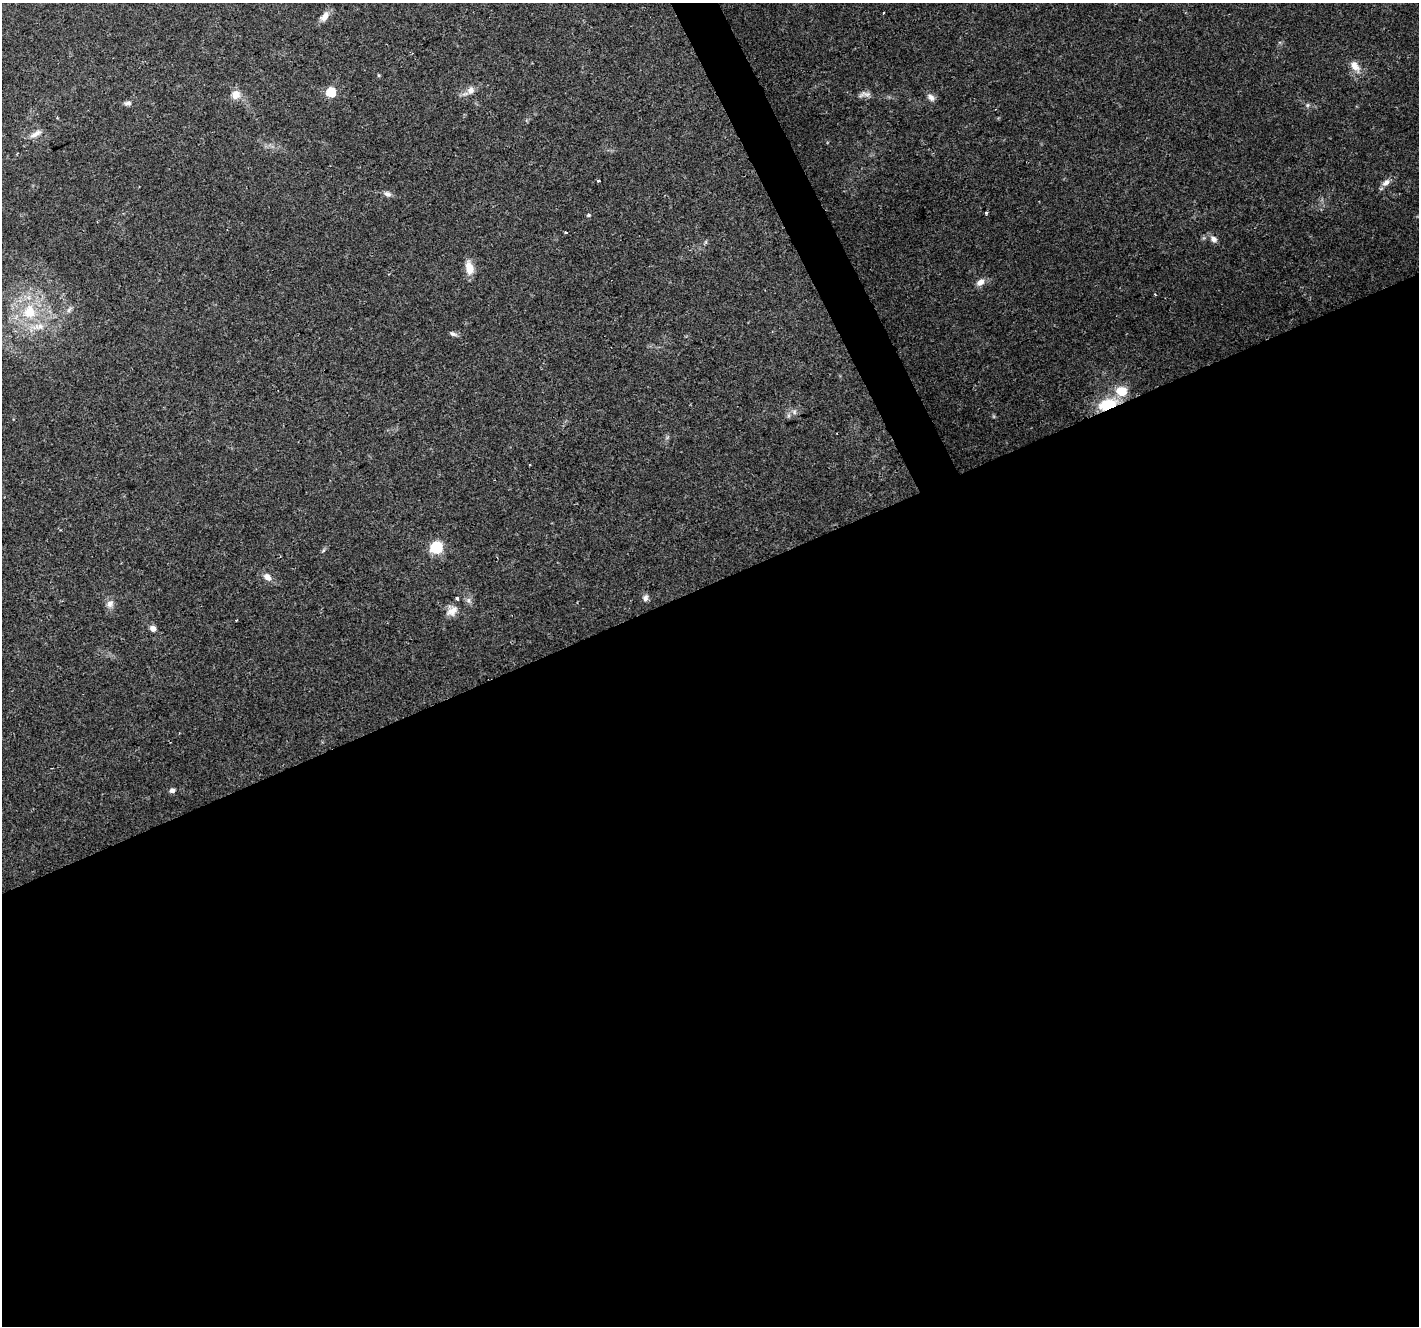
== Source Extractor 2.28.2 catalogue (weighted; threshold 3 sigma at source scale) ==
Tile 15 of 4 x 4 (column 3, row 4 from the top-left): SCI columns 2844-4260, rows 97-1420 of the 5681 x 5542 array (HDU 1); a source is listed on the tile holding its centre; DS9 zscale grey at full resolution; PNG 1421 x 1328 px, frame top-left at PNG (2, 3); no overlay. Shown black and unused: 57% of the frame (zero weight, under 2 of 3 exposures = <1% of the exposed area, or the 3 px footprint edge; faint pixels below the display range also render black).
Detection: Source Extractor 2.28.2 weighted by HDU 2 'WHT'; one run over the whole footprint, this tile lists its part. Background 0.102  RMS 0.0066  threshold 0.0296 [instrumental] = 3 sigma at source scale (4.5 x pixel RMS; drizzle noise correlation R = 1.50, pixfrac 1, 0.0396/0.0396 arcsec/px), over >= 5 px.
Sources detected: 35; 2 inside a brighter listed object's ellipse — not listed separately; the other 33 listed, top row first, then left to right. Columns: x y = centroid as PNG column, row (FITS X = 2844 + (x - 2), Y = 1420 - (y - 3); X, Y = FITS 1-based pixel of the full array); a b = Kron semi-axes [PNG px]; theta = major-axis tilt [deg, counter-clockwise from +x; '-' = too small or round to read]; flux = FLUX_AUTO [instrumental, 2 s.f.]
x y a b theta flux
883 13 2 2 - 0.57
324 16 14 8 52 4.5
1355 66 15 10 -51 5.9
471 90 11 9 76 3.9
331 92 6 6 - 25
236 94 11 10 - 6
864 94 19 7 6 3.4
931 97 10 8 -49 2.9
128 103 11 5 4 1.9
1307 105 6 4 89 1.1
35 134 18 6 30 4
599 181 3 2 - 1.1
1386 182 11 7 38 3.7
387 194 10 7 -21 2.4
986 213 4 3 - 1.5
588 215 6 4 -71 0.75
566 232 3 3 - 1.7
1213 239 9 7 -35 2.9
469 268 16 9 -76 8.4
980 282 11 7 40 4.1
69 309 12 4 50 1.9
29 312 20 19 - 26
453 334 10 5 -22 1.7
1122 391 10 9 - 14
1108 405 14 9 16 39
794 412 6 6 - 1.8
436 547 7 6 - 65
267 577 11 7 -36 3.9
645 598 8 7 - 2.5
110 604 11 9 61 3.5
452 611 17 11 38 6
153 628 6 5 - 3.5
172 790 7 5 3 2
Overlapping masked pixels (flux is a lower limit): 1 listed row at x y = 1108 405